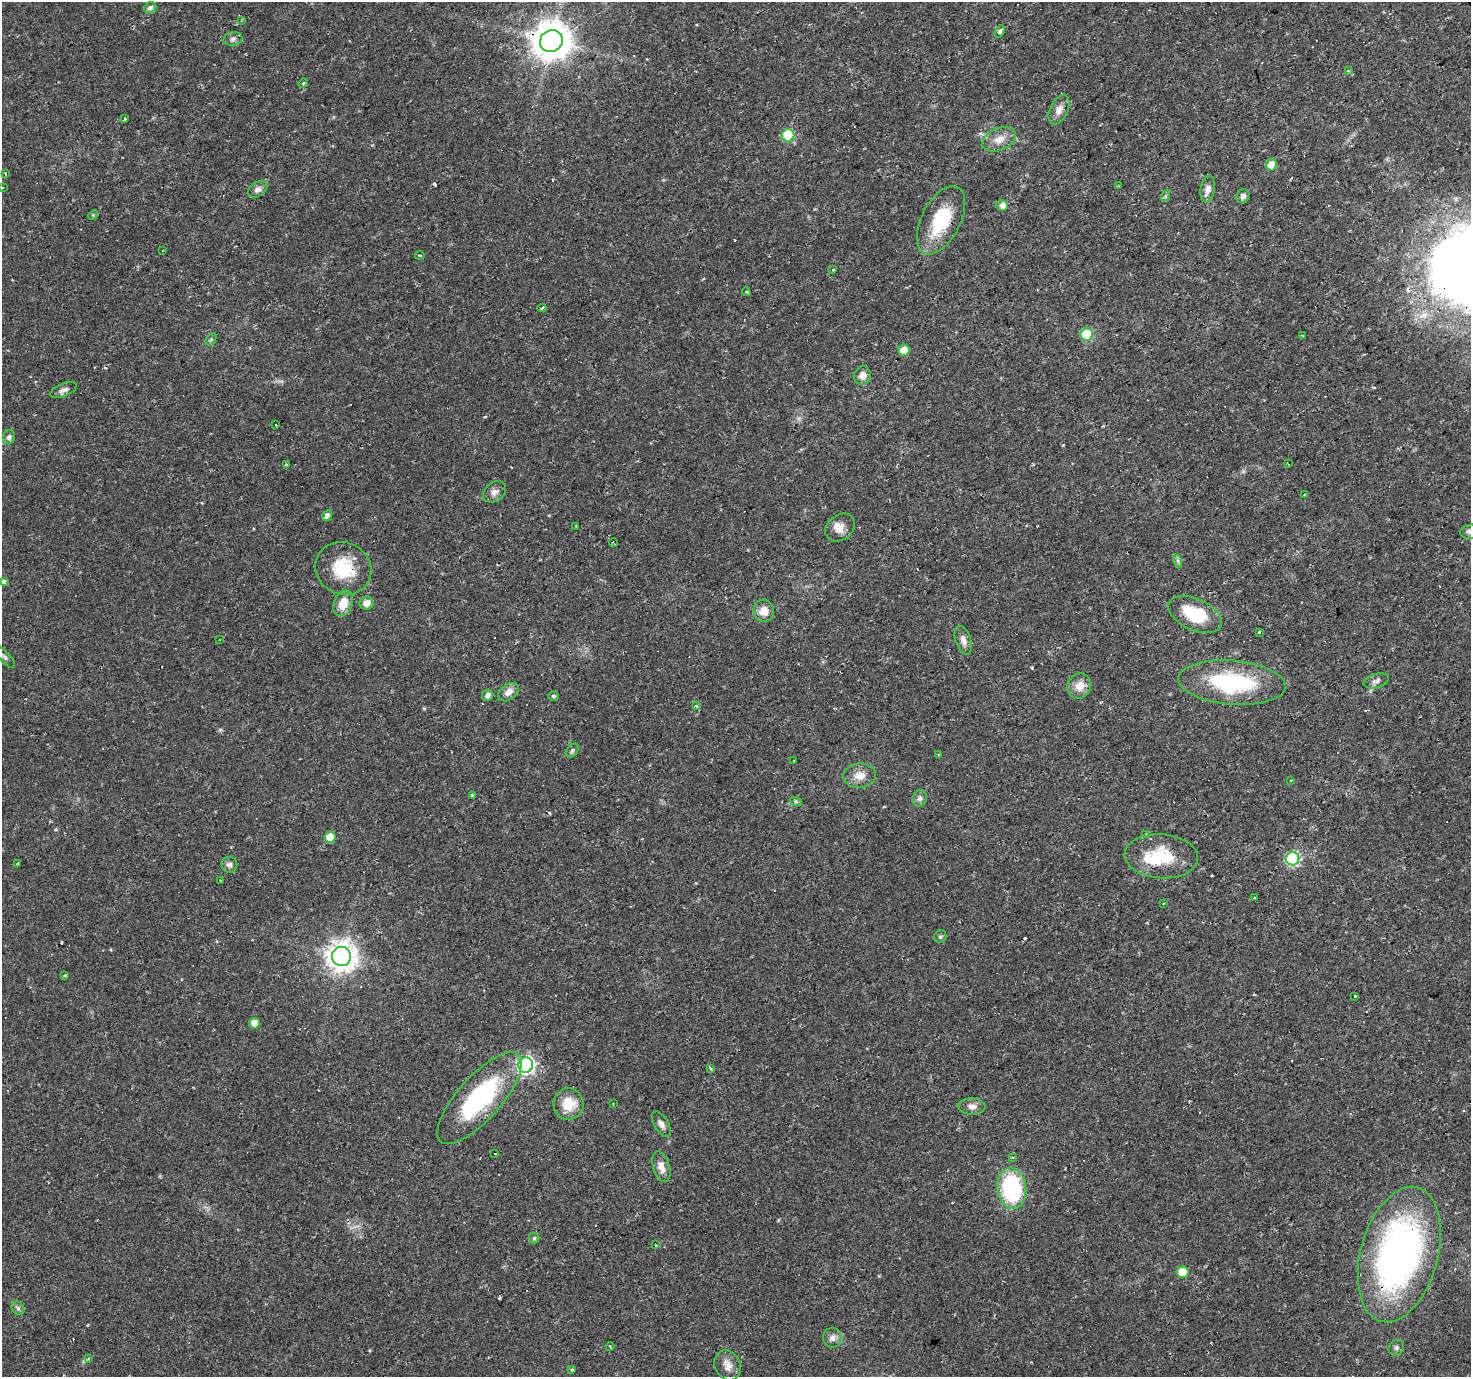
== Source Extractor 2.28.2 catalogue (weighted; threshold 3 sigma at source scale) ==
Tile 10 of 4 x 4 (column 2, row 3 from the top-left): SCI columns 1471-2939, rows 1488-2862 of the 5878 x 5787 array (HDU 1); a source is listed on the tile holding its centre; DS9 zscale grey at full resolution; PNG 1473 x 1379 px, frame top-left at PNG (2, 2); each listed source drawn as its Kron ellipse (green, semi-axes under 4 px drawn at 4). Shown black and unused: <1% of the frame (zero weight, under 2 of 3 exposures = <1% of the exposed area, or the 3 px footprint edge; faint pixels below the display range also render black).
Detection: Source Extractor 2.28.2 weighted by HDU 2 'WHT'; one run over the whole footprint, this tile lists its part. Background 0.0199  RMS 0.0024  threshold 0.011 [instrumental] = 3 sigma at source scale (4.5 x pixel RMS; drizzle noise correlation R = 1.50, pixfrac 1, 0.0396/0.0396 arcsec/px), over >= 5 px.
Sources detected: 145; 37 cosmic-ray / hot-pixel residue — neither listed nor drawn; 2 inside a brighter listed object's ellipse — not listed separately; the other 106 listed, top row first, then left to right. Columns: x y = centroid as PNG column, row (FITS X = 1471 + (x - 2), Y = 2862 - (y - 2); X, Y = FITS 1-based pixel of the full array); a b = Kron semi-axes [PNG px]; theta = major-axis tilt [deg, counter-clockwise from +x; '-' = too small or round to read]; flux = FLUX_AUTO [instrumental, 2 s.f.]
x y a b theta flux
150 8 6 5 - 0.84
241 20 3 3 - 0.4
1000 31 6 4 56 0.87
233 39 9 6 11 0.83
551 41 12 10 33 660
1348 71 3 3 - 1.6
303 83 5 4 - 0.3
1059 110 16 9 64 1.9
124 119 3 3 - 1.3
788 135 6 6 - 13
999 139 18 11 23 2.8
1271 165 6 5 - 4.6
5 173 3 3 - 0.72
1119 186 3 3 - 0.37
3 188 3 3 - 0.82
258 189 10 7 32 1.1
1208 189 13 7 82 1.5
1166 196 6 4 71 0.39
1243 196 7 6 - 0.81
1002 205 6 5 - 1.7
93 215 5 3 - 0.27
941 220 37 19 63 13
163 250 3 3 - 1.4
420 255 4 2 - 0.27
833 269 3 3 - 0.98
746 292 4 3 - 0.29
542 308 4 3 - 5.2
1087 334 6 6 - 14
1302 336 4 3 - 0.31
211 339 7 4 55 0.44
904 350 6 5 - 3.1
862 376 9 8 - 1.6
63 390 14 6 24 1.1
276 425 3 3 - 11
9 437 7 6 - 0.71
1288 464 3 2 - 0.2
286 465 4 3 - 0.34
495 492 12 9 36 1.4
1305 495 3 3 - 2
327 516 5 4 - 2.3
576 526 3 2 - 0.31
840 528 16 12 38 2.4
1470 532 10 7 13 1
613 543 4 3 - 0.27
1178 561 7 4 -72 0.49
343 568 28 26 -29 11
4 581 4 3 - 2.2
343 603 13 9 68 4.1
367 603 7 6 - 1.8
764 611 11 10 - 2.8
1195 614 28 15 -25 11
1259 632 3 3 - 0.85
219 639 3 3 - 1.3
963 640 15 7 -72 1.6
5 657 14 5 -48 0.89
1376 681 13 7 18 1.1
1232 683 54 22 -5 25
1079 686 13 11 57 2.8
508 692 11 7 36 1.6
487 695 5 5 - 1.2
554 696 5 5 - 0.49
696 706 3 3 - 0.86
572 750 8 5 50 0.57
939 754 3 3 - 0.72
794 761 3 2 - 0.46
860 776 16 12 5 2.7
1290 780 3 3 - 0.51
472 795 3 3 - 0.78
920 798 8 7 - 0.8
796 802 6 4 -19 0.41
1146 835 4 4 - 2.1
330 837 5 5 - 4.7
1161 856 37 22 -4 12
1293 859 6 6 - 34
18 864 4 2 - 0.39
229 865 8 8 - 0.95
220 880 3 3 - 1.2
1254 898 3 2 - 0.21
1163 903 3 3 - 0.76
940 936 6 6 - 0.51
341 956 9 9 - 310
65 976 4 3 - 1.3
1355 996 3 3 - 1.5
254 1023 5 5 - 2.7
526 1065 7 7 - 82
710 1068 3 3 - 0.78
479 1098 58 21 48 29
614 1103 3 2 - 0.3
568 1104 16 15 - 5.3
972 1106 13 8 -4 1.6
661 1124 14 7 -58 1.2
495 1154 3 2 - 0.16
1012 1158 3 3 - 0.49
661 1167 15 8 -73 2.2
1012 1188 21 14 -83 27
534 1238 5 5 - 0.43
656 1245 3 3 - 1.2
1399 1255 69 38 75 96
1183 1272 6 5 - 6.8
18 1308 7 6 - 0.59
832 1338 10 9 - 1.4
610 1347 4 2 - 0.29
1396 1348 8 7 - 0.72
88 1358 4 3 - 0.58
728 1365 15 12 -64 2.2
571 1370 4 3 - 0.32
Overlapping masked pixels (flux is a lower limit): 6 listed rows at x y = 551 41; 343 568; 1161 856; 479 1098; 1012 1188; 1399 1255
Isophote crosses this tile's border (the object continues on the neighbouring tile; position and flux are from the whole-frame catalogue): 4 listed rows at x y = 3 188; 1470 532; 4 581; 5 657